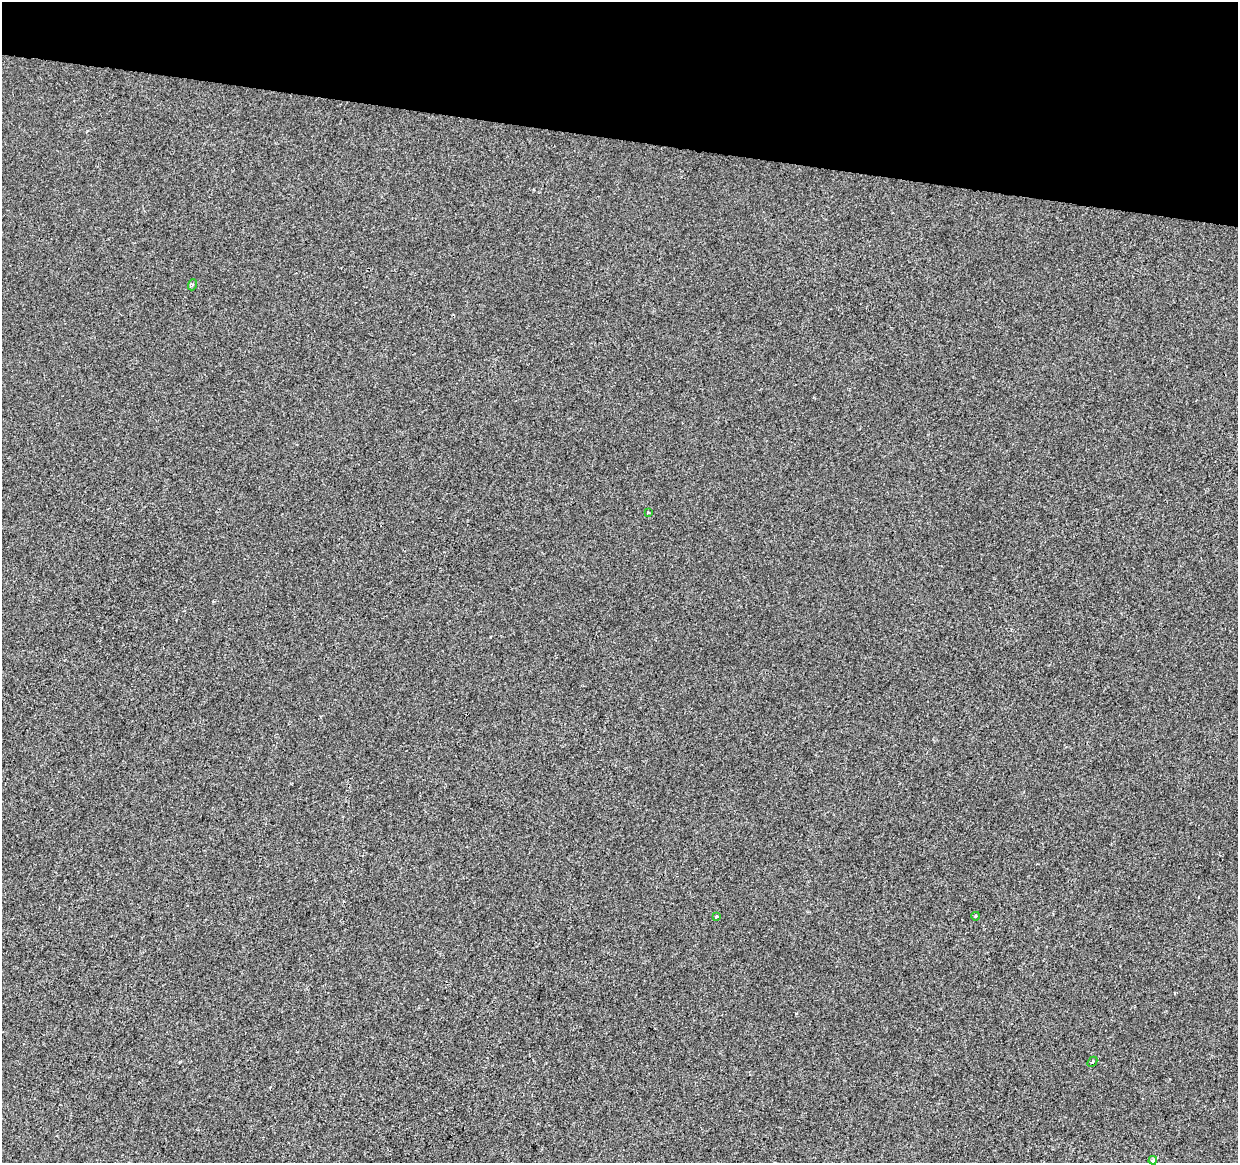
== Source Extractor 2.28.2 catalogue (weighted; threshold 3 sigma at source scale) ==
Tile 2 of 4 x 4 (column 2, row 1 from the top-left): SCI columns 1243-2478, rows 3709-4869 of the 4957 x 5153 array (HDU 1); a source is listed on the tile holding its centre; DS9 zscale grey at full resolution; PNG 1240 x 1165 px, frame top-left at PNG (2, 2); each listed source drawn as its Kron ellipse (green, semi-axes under 4 px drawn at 4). Shown black and unused: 12% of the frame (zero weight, under 2 of 3 exposures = <1% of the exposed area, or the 3 px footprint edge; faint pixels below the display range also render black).
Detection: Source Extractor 2.28.2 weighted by HDU 2 'WHT'; one run over the whole footprint, this tile lists its part. Background -4.70e-04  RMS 0.0049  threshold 0.0219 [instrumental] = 3 sigma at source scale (4.5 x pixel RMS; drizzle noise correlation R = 1.50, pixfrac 1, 0.0396/0.0396 arcsec/px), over >= 5 px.
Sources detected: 6; all 6 listed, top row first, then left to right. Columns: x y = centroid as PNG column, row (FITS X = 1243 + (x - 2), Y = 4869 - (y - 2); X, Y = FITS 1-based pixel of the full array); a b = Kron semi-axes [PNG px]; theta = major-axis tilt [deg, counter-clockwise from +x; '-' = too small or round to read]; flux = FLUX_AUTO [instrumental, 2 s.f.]
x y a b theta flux
192 285 5 3 - 0.67
648 512 3 3 - 0.79
716 916 4 3 - 0.68
976 916 4 3 - 0.46
1092 1062 6 3 47 0.74
1153 1160 4 3 - 1.7